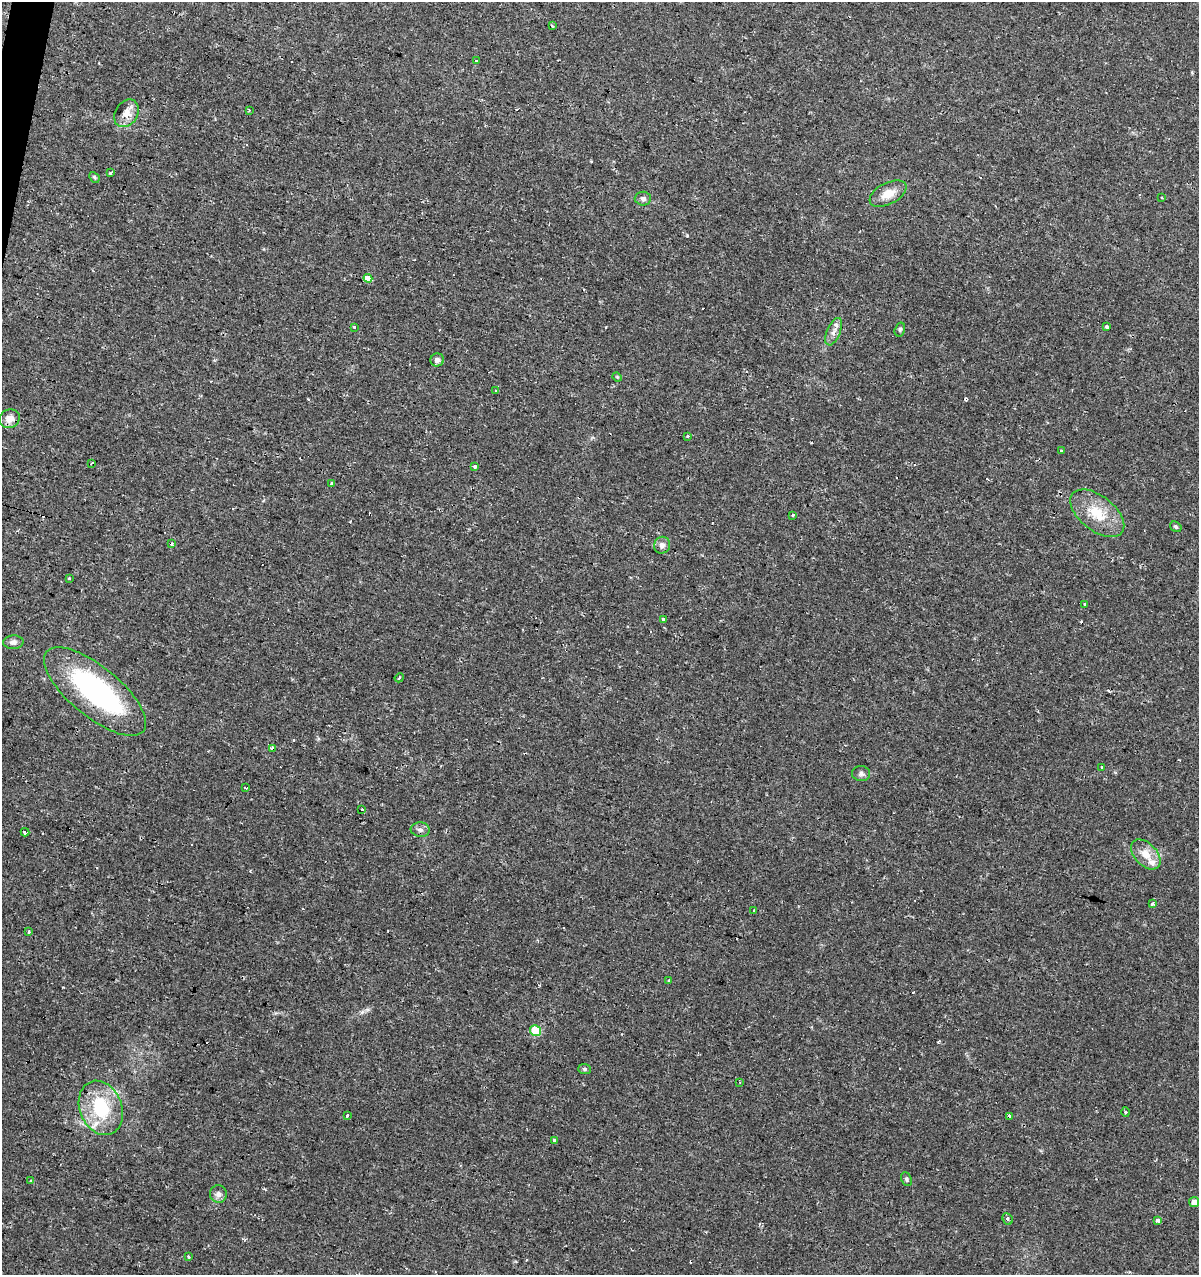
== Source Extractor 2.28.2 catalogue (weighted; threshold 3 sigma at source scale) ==
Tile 11 of 4 x 4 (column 3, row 3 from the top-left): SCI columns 2611-3807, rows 1279-2551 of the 5283 x 5098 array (HDU 1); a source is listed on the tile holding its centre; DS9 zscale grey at full resolution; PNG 1201 x 1277 px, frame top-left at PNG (2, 2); each listed source drawn as its Kron ellipse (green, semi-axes under 4 px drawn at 4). Shown black and unused: <1% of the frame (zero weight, under 2 of 3 exposures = <1% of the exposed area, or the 3 px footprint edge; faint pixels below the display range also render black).
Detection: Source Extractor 2.28.2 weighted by HDU 2 'WHT'; one run over the whole footprint, this tile lists its part. Background 0.0208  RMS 0.0036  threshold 0.016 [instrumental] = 3 sigma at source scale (4.5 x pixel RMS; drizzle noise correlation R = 1.50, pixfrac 1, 0.0396/0.0396 arcsec/px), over >= 5 px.
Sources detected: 87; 1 inside a brighter object's white glare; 24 cosmic-ray / hot-pixel residue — neither listed nor drawn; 1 inside a brighter listed object's ellipse — not listed separately; the other 61 listed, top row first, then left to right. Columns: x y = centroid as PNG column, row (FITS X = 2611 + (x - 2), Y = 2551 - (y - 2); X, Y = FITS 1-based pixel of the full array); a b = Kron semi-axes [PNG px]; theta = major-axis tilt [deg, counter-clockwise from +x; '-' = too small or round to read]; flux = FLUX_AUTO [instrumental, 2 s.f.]
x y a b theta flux
552 26 3 3 - 0.52
476 61 3 3 - 3.2
249 110 3 2 - 0.34
126 113 15 11 57 3.4
111 173 3 3 - 1.2
94 177 6 4 -47 0.48
888 194 20 10 27 4.4
1162 197 3 3 - 0.98
643 199 8 7 - 1.1
368 278 4 3 - 24
1107 326 3 3 - 0.83
355 327 3 3 - 1.1
900 329 7 5 74 0.68
834 332 14 6 67 2.1
437 360 7 6 - 1.4
617 377 4 4 - 0.39
496 390 3 2 - 0.26
9 419 10 9 - 2.9
688 436 3 3 - 0.62
1062 451 3 3 - 2.9
92 463 4 2 - 0.44
475 467 3 3 - 1.3
332 484 3 3 - 1.8
1097 513 31 17 -38 11
793 515 3 3 - 0.67
1176 527 6 4 -33 0.57
171 544 3 3 - 0.85
662 545 8 8 - 1.5
69 578 3 3 - 0.99
1085 604 3 3 - 1.1
663 619 3 3 - 2.2
13 642 10 6 2 1.3
399 678 5 2 - 0.49
95 692 63 25 -39 63
272 749 3 3 - 13
1102 767 3 3 - 0.86
861 774 9 7 -6 1.2
246 788 3 3 - 1.6
362 809 3 2 - 0.51
420 830 9 7 -5 1.3
25 832 4 3 - 3.1
1146 854 18 11 -47 4.9
1153 904 3 3 - 1.5
754 911 3 3 - 0.97
29 932 4 2 - 0.78
668 981 3 3 - 1.5
535 1031 5 5 - 16
585 1069 6 5 - 0.68
740 1082 3 2 - 0.32
101 1108 28 21 -68 20
1125 1112 5 3 - 0.43
348 1116 3 3 - 2.3
1009 1117 4 3 - 6.4
554 1140 3 3 - 1.7
906 1179 7 5 -66 0.66
30 1181 4 3 - 0.4
218 1194 8 8 - 1.5
1194 1202 5 5 - 2.3
1008 1219 6 5 - 0.83
1158 1221 4 3 - 8.3
189 1256 3 3 - 1.9
Overlapping masked pixels (flux is a lower limit): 3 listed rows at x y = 95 692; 272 749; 1009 1117